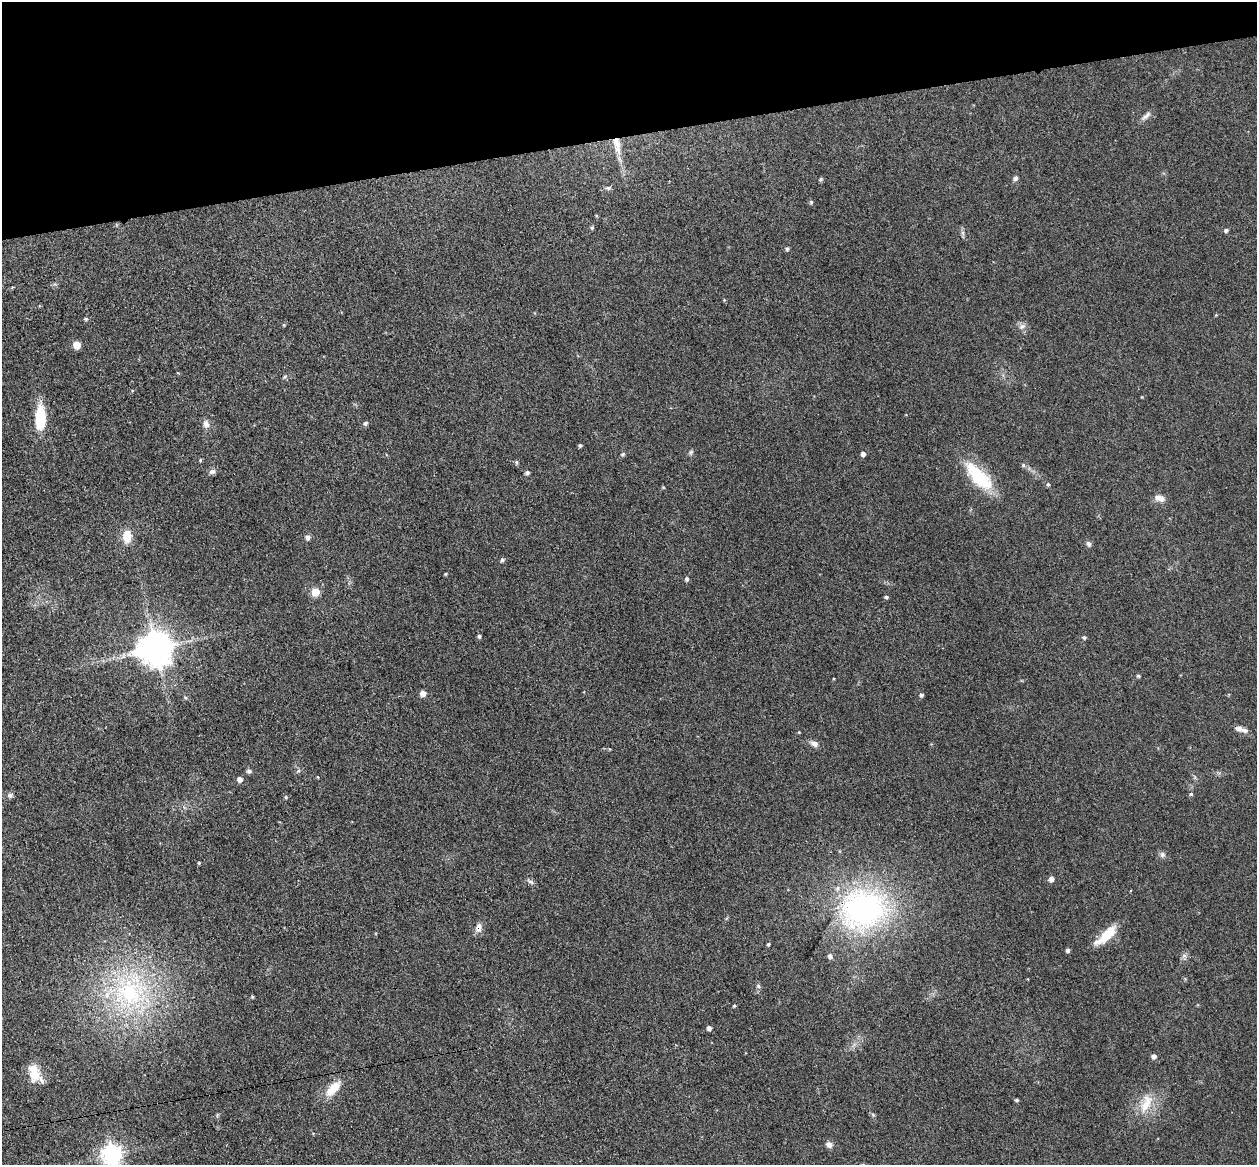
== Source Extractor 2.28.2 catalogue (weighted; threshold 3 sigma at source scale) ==
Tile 3 of 4 x 4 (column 3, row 1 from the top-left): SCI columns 2569-3823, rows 3643-4805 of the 5135 x 5078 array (HDU 1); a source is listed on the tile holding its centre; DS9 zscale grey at full resolution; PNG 1259 x 1167 px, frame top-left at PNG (2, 2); no overlay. Shown black and unused: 12% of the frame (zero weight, under 3 of 4 exposures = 5% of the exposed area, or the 3 px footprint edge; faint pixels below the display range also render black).
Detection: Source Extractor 2.28.2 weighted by HDU 2 'WHT'; one run over the whole footprint, this tile lists its part. Background 0.0741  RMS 0.0078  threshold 0.0353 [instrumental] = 3 sigma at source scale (4.5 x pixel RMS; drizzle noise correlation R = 1.50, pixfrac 1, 0.05/0.05 arcsec/px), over >= 5 px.
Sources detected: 76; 3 inside a brighter listed object's ellipse — not listed separately; the other 73 listed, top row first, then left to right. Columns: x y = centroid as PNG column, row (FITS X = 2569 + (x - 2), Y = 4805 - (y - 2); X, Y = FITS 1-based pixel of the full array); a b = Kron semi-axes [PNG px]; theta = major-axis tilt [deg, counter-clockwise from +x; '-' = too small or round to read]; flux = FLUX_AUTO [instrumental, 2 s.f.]
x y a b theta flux
1146 116 15 6 43 3.4
617 145 26 9 -80 12
1015 178 7 6 - 1.8
821 179 6 4 88 1
608 188 8 5 2 1.8
811 202 5 4 - 1.2
592 228 6 5 - 1.1
1226 230 5 5 - 1.6
963 233 7 4 -71 1.6
787 249 5 4 - 1.4
86 319 5 4 - 0.99
284 325 5 3 - 0.66
1022 326 10 7 27 3.1
77 345 5 5 - 12
285 376 6 4 4 1.1
40 417 27 11 89 28
365 423 5 5 - 2
206 424 11 9 -76 3.8
580 445 4 4 - 1.3
691 452 7 5 46 1.4
623 454 6 4 13 1
863 454 5 5 - 2.9
200 460 4 4 - 0.8
516 462 5 5 - 1.2
1023 465 6 5 - 1.3
212 472 9 7 15 2.4
527 472 5 5 - 1.7
978 476 42 16 -46 37
1048 484 5 4 - 1.2
1159 498 13 8 -18 5
127 536 11 8 90 14
308 537 6 5 - 2.6
1089 544 7 5 -55 2
502 560 5 4 - 1.8
445 574 4 3 - 0.83
687 579 5 5 - 1.6
315 592 7 6 - 12
886 597 5 4 - 1.1
479 636 4 4 - 1.5
1084 637 6 5 - 1.3
155 648 10 10 - 1800
1138 676 5 4 - 1.2
423 693 5 5 - 5.6
921 695 5 5 - 1.6
1239 729 11 6 -9 3.3
814 743 10 7 -28 3.7
249 771 6 6 - 1.8
318 777 4 2 - 0.51
240 779 5 5 - 3.9
1191 794 5 5 - 1.1
10 795 8 6 25 2
286 797 5 3 - 0.86
1162 855 8 8 - 2.3
199 863 4 3 - 0.82
1051 879 5 4 - 4.9
531 882 9 4 -30 1.8
863 909 68 56 16 160
478 927 13 9 73 4.4
1106 935 31 10 43 17
768 944 5 4 - 0.99
1068 950 4 4 - 1.9
1184 956 7 4 18 1.8
758 986 6 5 - 1.4
130 992 48 43 39 130
734 1005 4 3 - 0.96
709 1028 5 5 - 2.8
1154 1056 6 5 - 2.8
34 1073 23 12 -80 14
333 1089 26 11 49 13
1017 1100 5 4 - 1.1
1146 1103 29 12 67 15
829 1144 9 7 -23 3.2
112 1154 8 7 - 420
Overlapping masked pixels (flux is a lower limit): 4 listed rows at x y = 617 145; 155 648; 863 909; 478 927
Isophote crosses this tile's border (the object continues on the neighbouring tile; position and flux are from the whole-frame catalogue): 1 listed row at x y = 112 1154